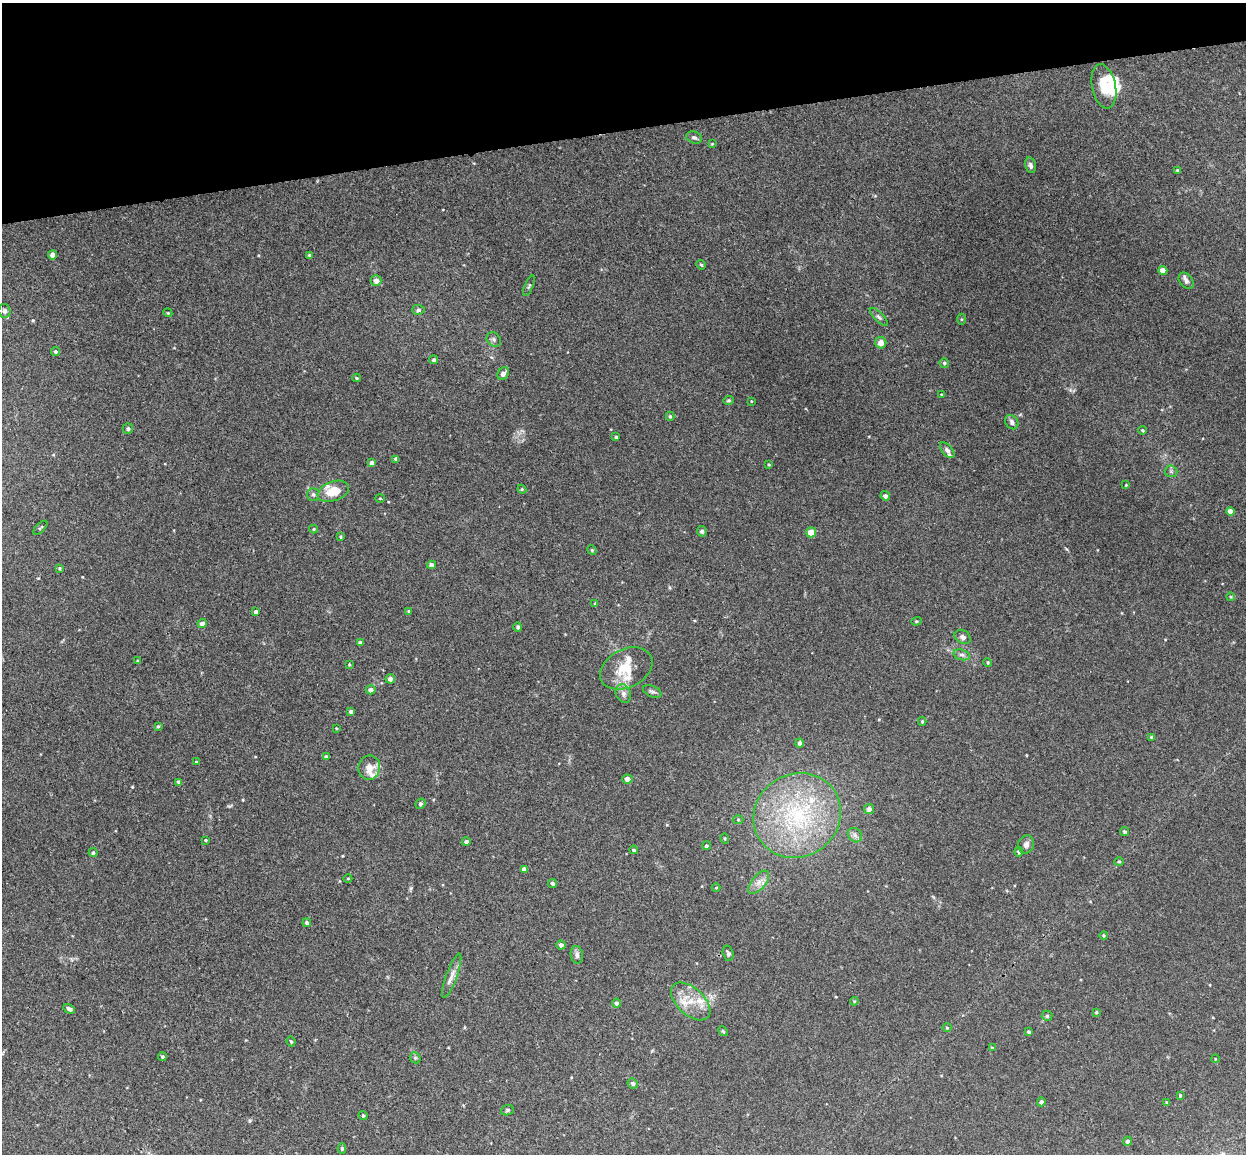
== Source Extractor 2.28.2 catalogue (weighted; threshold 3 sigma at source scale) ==
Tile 3 of 4 x 4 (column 3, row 1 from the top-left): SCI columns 2543-3786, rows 3608-4759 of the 5086 x 5029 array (HDU 1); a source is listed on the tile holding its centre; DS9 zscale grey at full resolution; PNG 1248 x 1156 px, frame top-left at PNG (2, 3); each listed source drawn as its Kron ellipse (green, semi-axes under 4 px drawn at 4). Shown black and unused: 11% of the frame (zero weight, under 3 of 4 exposures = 5% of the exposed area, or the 3 px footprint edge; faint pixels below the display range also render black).
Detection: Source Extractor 2.28.2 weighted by HDU 2 'WHT'; one run over the whole footprint, this tile lists its part. Background 0.0493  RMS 0.0046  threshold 0.0208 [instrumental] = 3 sigma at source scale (4.5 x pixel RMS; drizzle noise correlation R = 1.50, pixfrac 1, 0.05/0.05 arcsec/px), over >= 5 px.
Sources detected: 138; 2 inside a brighter object's white glare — neither listed nor drawn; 7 inside a brighter listed object's ellipse — not listed separately; the other 129 listed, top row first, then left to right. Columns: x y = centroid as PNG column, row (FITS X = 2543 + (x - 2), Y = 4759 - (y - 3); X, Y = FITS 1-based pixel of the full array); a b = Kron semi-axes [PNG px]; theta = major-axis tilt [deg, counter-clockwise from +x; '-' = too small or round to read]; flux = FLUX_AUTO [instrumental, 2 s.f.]
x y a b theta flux
1104 86 22 12 -78 10
694 137 8 6 -19 1.1
712 144 3 3 - 0.38
1031 165 8 5 -77 1.3
1178 170 4 4 - 0.83
52 255 4 4 - 2
309 255 4 3 - 0.7
701 265 5 4 - 0.52
1163 271 4 4 - 3.3
376 281 5 5 - 2.6
1186 281 9 6 -52 1.8
529 286 11 3 67 0.68
418 310 6 5 - 0.97
4 311 7 6 - 1.2
168 313 4 3 - 0.37
879 317 12 4 -45 1.2
961 319 5 3 - 0.48
494 339 8 6 -48 1.1
881 343 5 5 - 3.1
55 351 4 4 - 0.74
433 360 4 4 - 0.8
944 363 5 4 - 0.81
503 374 7 5 53 1.8
356 378 4 3 - 0.49
941 394 4 3 - 0.34
728 400 5 4 - 0.62
751 401 4 2 - 0.3
670 416 4 4 - 0.68
1012 422 8 6 -54 1.4
128 429 5 5 - 0.87
1142 430 4 4 - 0.51
616 437 3 3 - 0.61
947 450 9 5 -49 1.5
396 459 4 4 - 1.3
372 463 4 4 - 2.2
769 464 3 3 - 0.44
1171 471 6 6 - 0.93
1126 485 4 3 - 0.34
522 489 4 4 - 0.49
333 491 16 9 20 10
313 494 6 5 - 0.93
885 496 5 4 - 1.3
380 498 4 4 - 0.43
1230 511 4 4 - 5.6
40 528 9 3 45 0.57
313 529 4 4 - 0.47
702 531 5 4 - 0.91
811 532 5 5 - 5.8
341 537 4 4 - 0.57
592 550 5 4 - 0.46
432 565 4 4 - 2.3
59 568 4 3 - 0.51
1231 597 4 3 - 0.39
595 604 4 3 - 0.46
409 611 3 3 - 0.58
256 612 4 3 - 1.3
916 621 5 4 - 0.53
202 624 4 4 - 2.9
518 627 4 4 - 0.92
963 637 8 6 -35 1.5
360 643 4 4 - 1.1
962 655 8 5 -17 1.3
138 661 4 3 - 0.57
988 662 4 4 - 0.58
349 664 4 3 - 0.49
626 668 28 19 27 12
390 679 5 4 - 2
371 690 5 4 - 2.4
652 691 10 5 -23 1.3
623 694 9 7 -66 2
351 711 4 4 - 1.2
922 721 4 4 - 0.5
158 726 4 3 - 0.57
336 728 3 2 - 0.36
1152 737 4 4 - 1
800 743 4 4 - 1.6
326 757 4 4 - 1.1
196 762 4 3 - 0.3
369 768 12 11 - 5
627 779 5 4 - 2.4
179 782 4 4 - 1.5
420 804 5 5 - 0.88
869 809 5 5 - 1.8
797 815 45 41 34 60
738 820 5 3 - 0.44
1125 832 4 4 - 0.7
855 835 8 6 -46 1.4
725 838 5 4 - 0.55
206 840 3 2 - 0.45
466 842 4 4 - 1.3
1026 844 9 8 - 2
706 846 4 4 - 0.68
634 850 4 4 - 0.87
1019 852 5 4 - 1.1
93 853 4 4 - 0.84
1119 861 5 3 - 0.48
524 869 4 4 - 2.5
348 878 4 3 - 0.34
759 882 14 7 50 3.1
553 883 4 4 - 1.3
716 887 4 3 - 0.33
307 923 4 4 - 1.1
1104 935 4 3 - 0.55
561 945 4 4 - 1.4
728 953 8 5 -75 0.98
577 955 9 6 -82 1.7
452 976 23 5 70 3.2
691 1001 23 13 -43 9.7
854 1001 4 4 - 0.56
616 1003 4 4 - 1.1
69 1009 6 4 -31 1
1096 1012 4 3 - 0.5
1047 1016 5 5 - 0.62
947 1028 5 3 - 0.44
723 1031 5 4 - 0.49
1028 1032 4 4 - 0.77
291 1042 5 3 - 0.55
992 1048 4 3 - 0.46
162 1057 4 4 - 0.63
415 1058 6 5 - 0.67
1215 1059 4 3 - 0.32
633 1083 5 5 - 1
1180 1095 3 3 - 0.6
1041 1102 4 4 - 1.2
1167 1102 3 3 - 0.78
507 1110 6 5 - 0.72
363 1115 5 3 - 0.58
1127 1141 4 4 - 1.3
342 1149 5 4 - 0.84